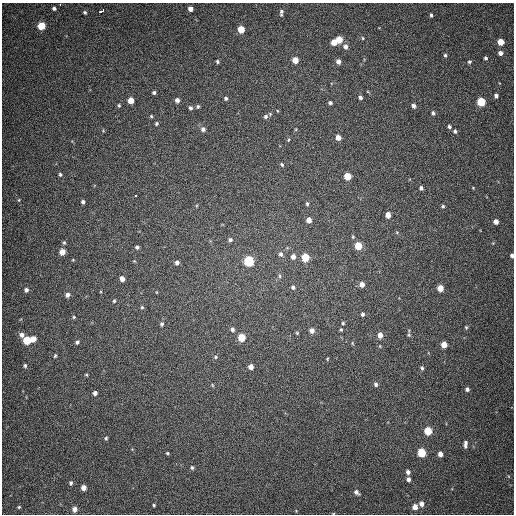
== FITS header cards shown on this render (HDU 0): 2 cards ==
NAXIS1  =                  512
NAXIS2  =                  512

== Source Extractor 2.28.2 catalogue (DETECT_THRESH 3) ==
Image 512 x 512 px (HDU 0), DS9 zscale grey, 1 PNG px = 1 image px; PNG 516 x 516 px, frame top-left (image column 1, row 512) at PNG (2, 3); no overlay
Background 384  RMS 9.6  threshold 28.7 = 3 sigma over >= 5 px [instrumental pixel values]
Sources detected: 125; all 125 listed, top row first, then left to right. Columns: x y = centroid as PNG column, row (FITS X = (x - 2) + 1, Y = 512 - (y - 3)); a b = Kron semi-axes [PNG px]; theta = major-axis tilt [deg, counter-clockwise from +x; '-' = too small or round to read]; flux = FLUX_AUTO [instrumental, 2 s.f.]
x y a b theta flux
60 4 3 2 - 2200
54 8 4 3 - 1400
190 9 4 4 - 3800
102 11 5 3 - 13000
85 12 4 3 - 930
281 12 7 4 81 1500
431 15 5 3 - 1200
41 26 5 5 - 19000
241 29 5 5 - 13000
363 38 4 3 - 640
339 40 5 5 - 11000
334 42 5 4 - 7800
501 42 5 4 - 9700
346 47 6 5 - 2600
500 53 5 5 - 2800
445 55 5 4 - 1100
486 58 5 4 - 1300
295 60 5 4 - 8000
217 61 4 4 - 980
338 62 5 4 - 3000
469 62 5 4 - 1200
154 93 4 3 - 1200
496 96 4 4 - 1900
360 97 5 4 - 1500
226 98 4 4 - 1300
131 100 5 4 - 8600
177 100 5 4 - 2800
481 102 5 5 - 26000
330 103 4 4 - 1300
119 105 5 4 - 900
198 106 5 4 - 1100
414 106 5 4 - 2200
190 108 6 5 - 1500
433 113 5 4 - 1400
151 116 4 4 - 710
265 116 6 6 - 1800
156 124 4 4 - 1100
449 127 5 4 - 1200
203 129 6 6 - 2100
455 131 5 4 - 1300
338 137 5 4 - 4800
288 140 6 4 60 780
282 165 6 4 -58 1000
60 174 5 4 - 1000
347 176 5 5 - 14000
421 188 4 3 - 1500
473 188 5 3 - 530
136 196 3 3 - 2400
19 200 4 4 - 580
83 202 4 4 - 1600
307 204 5 4 - 980
443 206 4 4 - 960
388 215 5 4 - 5500
309 220 5 4 - 4700
496 222 4 4 - 4100
397 232 5 3 - 550
230 240 6 5 - 1500
64 243 5 4 - 880
358 246 5 5 - 17000
137 247 4 4 - 1400
62 252 5 4 - 6800
281 254 6 5 - 2000
512 256 4 3 - 1800
293 257 5 5 - 3400
305 257 5 5 - 20000
134 261 4 4 - 490
249 261 6 5 - 53000
177 263 5 4 - 1900
280 276 6 4 -89 940
122 279 4 4 - 3900
362 284 5 4 - 4000
293 287 5 5 - 1400
440 288 5 4 - 8500
26 290 5 5 - 2000
67 295 5 5 - 2500
114 301 4 4 - 790
142 307 5 4 - 830
362 314 5 4 - 1400
74 317 4 4 - 690
343 323 4 4 - 830
162 324 6 5 - 1300
466 327 5 4 - 770
232 329 5 5 - 1600
341 329 5 4 - 830
312 330 5 5 - 3400
297 333 4 4 - 660
22 335 6 5 - 2700
380 335 6 5 - 4300
409 335 6 4 85 990
242 338 5 5 - 17000
33 339 5 5 - 6200
27 340 5 5 - 21000
77 342 5 4 - 1400
352 343 6 3 -71 630
444 345 5 4 - 7100
55 356 5 4 - 820
216 357 4 4 - 820
327 359 5 3 - 590
25 365 5 4 - 1100
251 367 4 4 - 3800
422 368 6 4 -87 1000
86 375 4 3 - 650
376 384 6 5 - 1500
212 385 5 3 - 590
467 389 4 4 - 1800
95 393 4 4 - 2300
428 431 5 5 - 20000
106 438 5 4 - 840
465 444 8 4 86 2200
167 453 4 3 - 760
422 453 5 5 - 29000
440 454 5 4 - 3700
192 467 5 4 - 1200
408 472 6 5 - 1800
408 479 5 4 - 2200
71 483 5 4 - 1300
84 488 4 4 - 4600
356 492 7 5 -39 2100
422 504 5 5 - 2700
154 505 3 3 - 820
19 507 4 4 - 740
415 507 5 5 - 5000
74 509 5 4 - 3100
296 511 4 4 - 520
333 513 5 3 - 500
At the frame edge (FLAGS 8, measured only in part): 3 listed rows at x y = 60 4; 512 256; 333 513